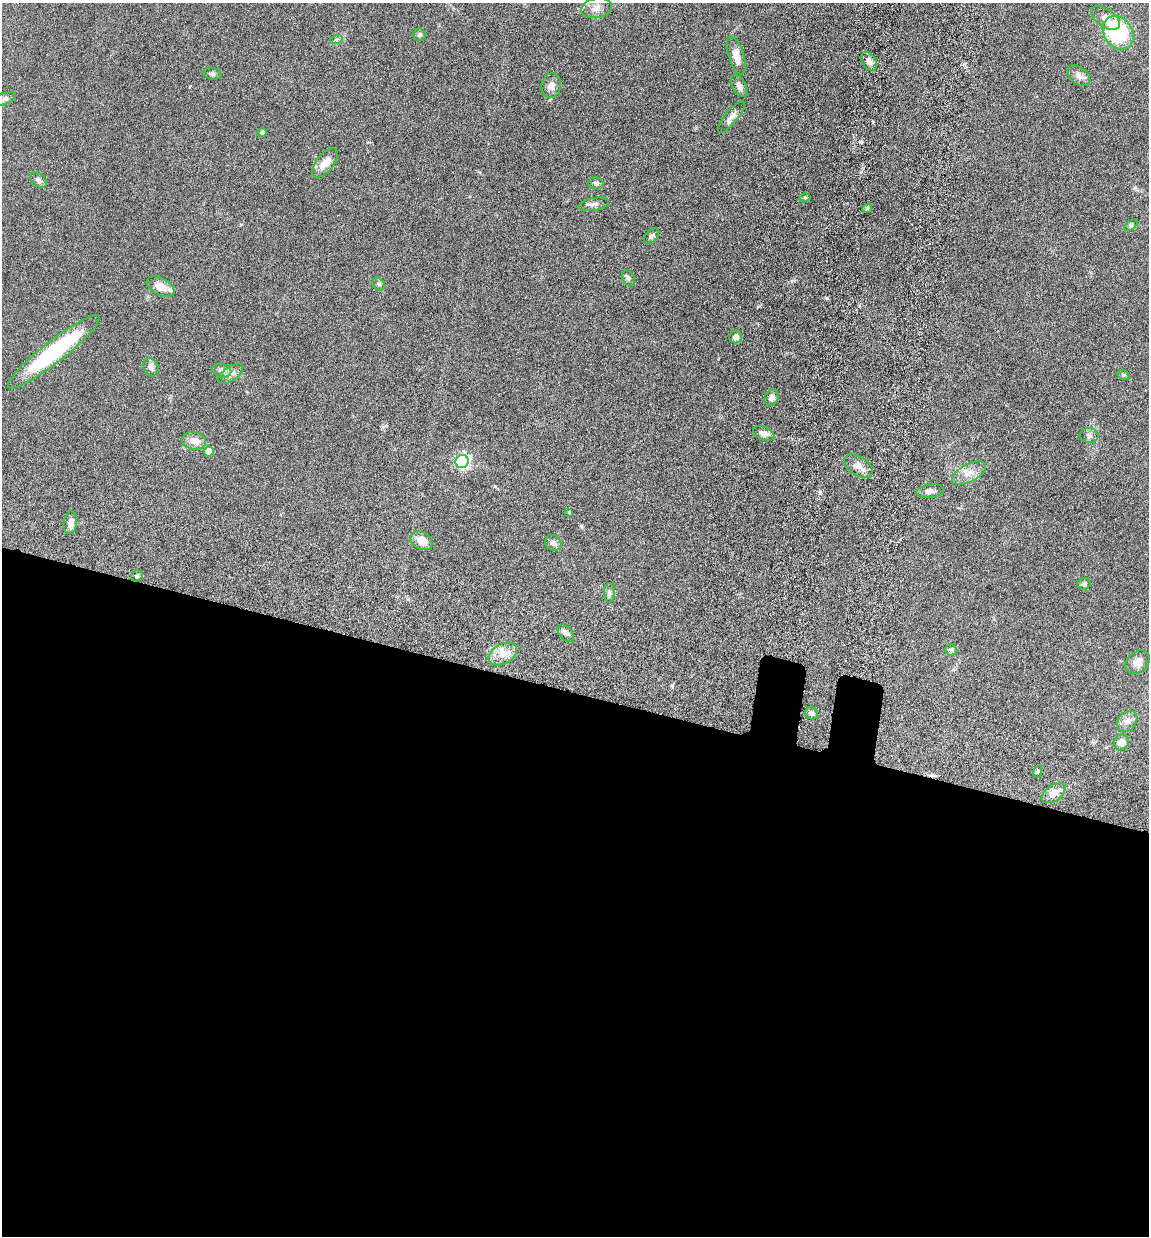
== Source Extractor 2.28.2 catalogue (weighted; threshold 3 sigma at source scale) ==
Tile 14 of 4 x 4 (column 2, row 4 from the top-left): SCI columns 1487-2633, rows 95-1328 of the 5155 x 5142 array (HDU 1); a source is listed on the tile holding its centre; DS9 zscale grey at full resolution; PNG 1151 x 1238 px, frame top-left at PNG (2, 3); each listed source drawn as its Kron ellipse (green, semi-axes under 4 px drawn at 4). Shown black and unused: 45% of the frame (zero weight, under 10 of 20 exposures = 8% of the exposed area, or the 3 px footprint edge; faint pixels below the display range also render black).
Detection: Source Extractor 2.28.2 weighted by HDU 2 'WHT'; one run over the whole footprint, this tile lists its part. Background 0.0613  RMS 0.0029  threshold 0.0117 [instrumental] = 3 sigma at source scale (4.09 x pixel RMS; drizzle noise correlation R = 1.36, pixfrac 0.8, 0.05/0.05 arcsec/px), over >= 5 px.
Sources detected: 58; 1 cosmic-ray / hot-pixel residue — neither listed nor drawn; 1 inside a brighter listed object's ellipse — not listed separately; the other 56 listed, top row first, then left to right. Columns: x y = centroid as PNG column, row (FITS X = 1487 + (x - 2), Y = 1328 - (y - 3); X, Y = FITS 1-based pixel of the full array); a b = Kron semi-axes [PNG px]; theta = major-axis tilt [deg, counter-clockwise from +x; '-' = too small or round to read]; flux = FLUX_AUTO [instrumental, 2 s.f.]
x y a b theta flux
596 8 15 10 10 2.1
1105 18 16 9 -35 2
1118 33 18 14 -56 21
419 35 6 6 - 0.55
336 40 6 4 18 0.4
736 56 19 7 -73 2.6
869 61 10 7 -56 1.1
212 74 9 6 -13 0.62
1079 76 13 8 -40 1.4
551 86 12 10 76 1.6
739 86 11 6 -60 1.3
4 99 13 5 23 0.97
731 117 19 6 50 1.4
262 133 5 4 - 0.62
325 163 17 8 51 2.5
38 180 9 6 -38 0.78
596 183 7 6 - 0.68
805 197 6 4 -1 0.31
594 204 15 6 11 1.1
867 208 5 4 - 0.43
1131 225 8 4 37 0.45
652 236 9 5 47 0.57
628 278 8 6 -62 0.65
379 284 7 5 -46 0.49
161 287 15 8 -27 3.1
735 337 6 6 - 1.2
54 352 57 11 38 24
151 367 9 7 -65 1
222 371 9 7 -12 1
231 374 14 7 35 1.4
1123 375 6 4 -22 0.34
772 397 8 6 63 1.4
764 433 11 6 -22 1.4
1089 435 9 7 -8 0.84
194 441 12 8 -11 2.3
209 451 5 4 - 2.5
462 461 7 6 - 56
859 466 16 9 -33 1.9
969 473 18 9 28 2.7
930 491 13 6 9 1.2
569 512 4 4 - 0.22
70 523 11 6 82 1.4
421 541 12 8 -33 2.9
553 543 8 7 - 1.2
137 576 6 5 - 0.46
1084 584 7 5 24 0.62
609 593 10 5 -90 0.68
566 633 10 6 -49 1
951 650 6 5 - 0.48
503 654 15 9 28 3
1138 662 13 10 40 2
812 713 7 6 - 0.61
1127 721 11 9 49 1.4
1122 742 8 7 - 1.7
1037 772 6 4 70 0.35
1054 793 13 8 35 2.3
Isophote crosses this tile's border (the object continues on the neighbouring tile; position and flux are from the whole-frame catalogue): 1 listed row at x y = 4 99
Unlisted compact peaks at least as high as the median listed source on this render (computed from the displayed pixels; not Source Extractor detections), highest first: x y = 861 142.